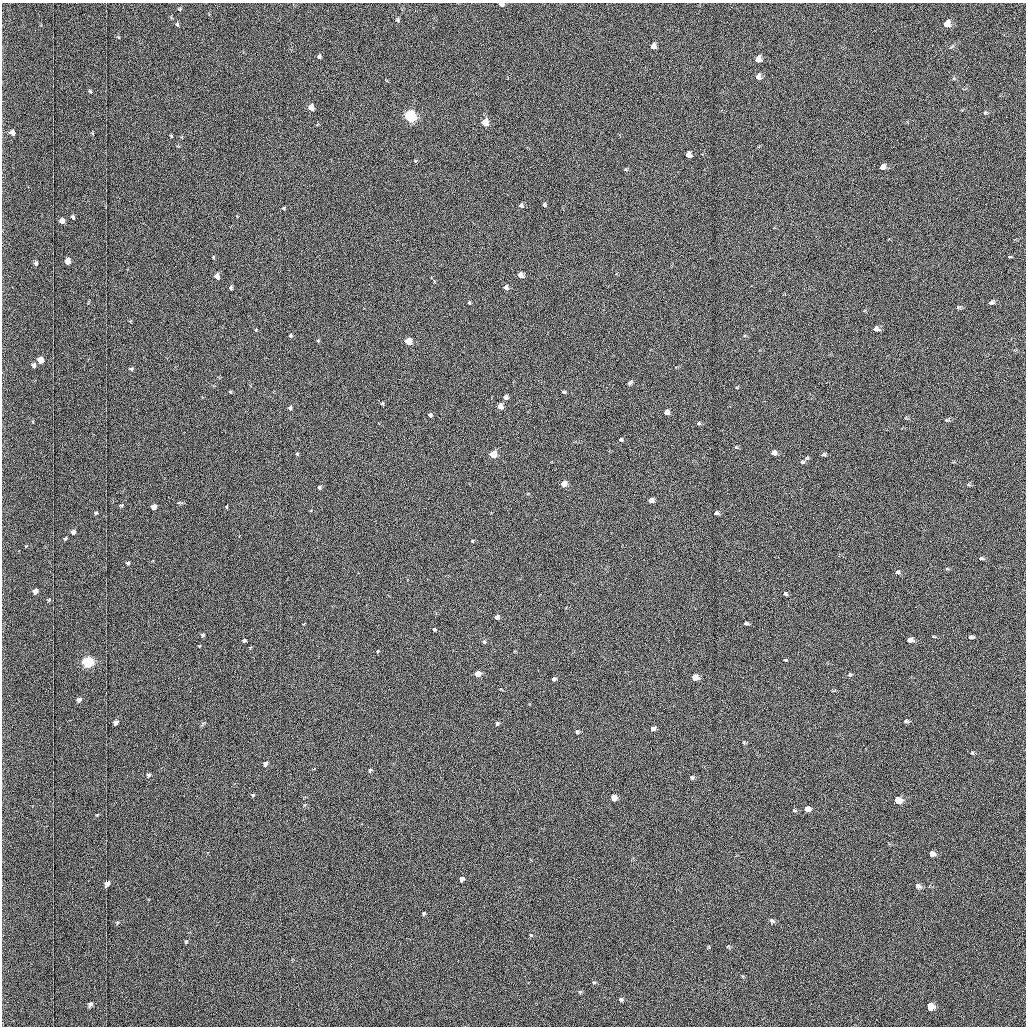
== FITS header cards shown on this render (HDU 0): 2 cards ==
NAXIS1  =                 1024 /fastest changing axis
NAXIS2  =                 1024 /next to fastest changing axis

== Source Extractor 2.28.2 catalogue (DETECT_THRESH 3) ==
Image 1024 x 1024 px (HDU 0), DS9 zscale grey, 1 PNG px = 1 image px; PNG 1028 x 1028 px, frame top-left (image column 1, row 1024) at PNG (2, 3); no overlay
Background 1030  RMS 5.2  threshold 15.5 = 3 sigma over >= 5 px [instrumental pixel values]
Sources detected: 127; all 127 listed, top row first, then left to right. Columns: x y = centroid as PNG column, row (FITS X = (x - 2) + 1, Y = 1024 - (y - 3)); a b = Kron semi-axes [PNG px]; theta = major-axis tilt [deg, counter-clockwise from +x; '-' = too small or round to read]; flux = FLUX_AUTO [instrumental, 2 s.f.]
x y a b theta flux
501 4 4 3 - 1200
180 9 5 3 - 300
397 20 5 4 - 580
177 24 5 4 - 470
946 24 8 6 43 2600
118 37 5 3 - 290
653 46 6 5 - 1800
319 56 4 3 - 600
758 59 6 5 - 2700
758 77 7 6 - 1400
90 91 6 4 -45 440
311 108 6 4 -85 3500
985 112 5 4 - 380
411 116 6 5 - 73000
485 123 6 5 - 6900
12 132 8 7 - 1800
171 136 3 2 - 270
688 154 5 4 - 2000
415 161 5 4 - 330
882 167 6 5 - 1800
521 205 6 5 - 780
544 205 4 4 - 480
284 208 5 3 - 310
73 217 4 3 - 600
62 221 5 4 - 1600
1008 257 3 3 - 6200
68 261 5 4 - 3100
36 263 4 3 - 630
520 275 5 4 - 3600
217 276 5 4 - 2800
506 287 5 5 - 1200
231 288 4 3 - 660
991 302 8 5 20 840
469 303 5 4 - 410
876 329 6 5 - 1900
256 330 4 3 - 290
290 335 4 4 - 430
318 341 5 3 - 260
408 341 5 4 - 9700
41 360 5 5 - 4300
34 365 4 4 - 1100
131 369 5 3 - 520
630 382 6 4 28 630
230 392 4 3 - 290
563 392 5 4 - 410
505 397 4 4 - 1800
382 403 4 4 - 450
500 406 5 4 - 4100
290 408 5 4 - 650
666 412 4 4 - 2800
430 415 4 4 - 1000
947 420 6 5 - 480
698 423 6 5 - 550
620 440 5 4 - 670
736 447 5 5 - 410
773 453 5 5 - 2500
297 454 5 4 - 380
493 454 5 4 - 12000
823 454 5 3 - 630
807 458 6 3 17 420
802 462 6 5 - 630
563 484 4 4 - 4300
968 485 6 4 19 440
319 487 4 4 - 570
651 500 5 4 - 3000
121 505 5 4 - 410
154 507 5 4 - 2900
226 507 3 3 - 330
96 513 4 4 - 430
716 513 5 4 - 1200
73 532 5 4 - 1400
65 539 4 3 - 500
472 541 3 3 - 290
981 558 7 4 -13 560
128 563 5 5 - 620
947 569 6 3 -18 320
898 572 6 5 - 720
36 591 5 4 - 2100
785 594 5 4 - 610
49 600 5 4 - 370
497 617 4 4 - 1700
746 623 4 4 - 900
434 629 4 4 - 480
202 635 5 4 - 640
934 637 5 3 - 280
971 637 5 3 - 780
244 640 4 3 - 700
909 640 5 4 - 2700
484 641 5 5 - 660
378 651 4 3 - 260
784 660 3 3 - 2500
88 661 6 5 - 66000
477 674 4 4 - 5700
850 675 6 4 6 490
695 677 5 5 - 6600
554 679 4 4 - 880
79 699 5 4 - 1400
906 721 6 4 -15 560
116 722 5 4 - 1600
497 723 5 4 - 730
652 728 5 5 - 1600
577 731 5 4 - 640
972 753 5 4 - 400
265 763 5 4 - 1500
370 770 5 4 - 520
149 775 6 5 - 780
692 777 5 5 - 610
253 795 4 3 - 440
614 797 5 4 - 5500
897 800 6 5 - 7700
807 809 5 4 - 3200
794 810 5 3 - 320
97 815 5 3 - 340
932 853 5 4 - 2000
462 879 4 4 - 1400
107 883 6 4 51 2300
918 886 7 5 -36 1100
424 913 4 4 - 470
772 921 6 5 - 690
118 922 6 5 - 470
531 935 4 4 - 370
186 941 6 4 66 470
594 982 5 3 - 320
580 992 6 4 -1 370
621 999 5 4 - 530
90 1004 6 4 58 1100
930 1006 6 5 - 6600
At the frame edge (FLAGS 8, measured only in part): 1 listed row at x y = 501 4

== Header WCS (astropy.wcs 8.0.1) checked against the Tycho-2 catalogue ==
Header WCS as astropy/WCSLIB reads it (applying the file's SIP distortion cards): RA---TAN-SIP/DEC--TAN-SIP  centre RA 20:12:46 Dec +27:28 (303.19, +27.47 deg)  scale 1.67 arcsec/px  FOV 28.5' x 28.5'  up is -179 deg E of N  parity flipped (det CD > 0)
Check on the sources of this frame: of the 60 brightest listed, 36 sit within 2.5 arcsec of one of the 40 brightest Tycho-2 stars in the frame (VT <= 12.87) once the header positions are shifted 0.29 arcsec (0.28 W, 0.08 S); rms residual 1.02 arcsec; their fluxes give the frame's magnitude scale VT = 20.30 - 2.5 log10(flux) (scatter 0.15 mag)
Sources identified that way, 36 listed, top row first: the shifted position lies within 2.5 arcsec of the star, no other Tycho-2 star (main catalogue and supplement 1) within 5.0 arcsec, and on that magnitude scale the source's flux lands within +1.5 / -3 mag of the star's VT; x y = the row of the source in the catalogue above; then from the Tycho-2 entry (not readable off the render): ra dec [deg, ICRS J2000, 3 dp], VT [Tycho-2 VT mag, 2 dp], TYC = Tycho-2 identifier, HIP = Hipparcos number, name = IAU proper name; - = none
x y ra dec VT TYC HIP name
501 4 303.196 +27.232 12.51 2162-316-1 - -
653 46 303.117 +27.253 12.43 2162-534-1 - -
758 59 303.063 +27.260 11.77 2162-168-1 - -
758 77 303.063 +27.268 12.37 2162-104-1 - -
411 116 303.244 +27.284 7.77 2162-911-1 99617 -
485 123 303.205 +27.288 10.96 2162-574-1 - -
688 154 303.100 +27.304 12.04 2162-191-1 - -
882 167 302.998 +27.310 11.87 2162-1141-1 - -
520 275 303.188 +27.359 11.28 2162-438-1 - -
217 276 303.346 +27.357 11.18 2162-815-1 - -
876 329 303.003 +27.385 11.68 2162-28-1 - -
408 341 303.247 +27.389 10.36 2162-304-1 - -
41 360 303.439 +27.395 11.22 2162-22-1 - -
505 397 303.197 +27.415 12.31 2162-926-1 - -
500 406 303.199 +27.420 11.61 2162-663-1 - -
666 412 303.113 +27.423 11.81 2162-915-1 - -
773 453 303.057 +27.443 11.74 2162-224-1 - -
493 454 303.203 +27.442 10.51 2162-192-1 - -
563 484 303.167 +27.456 11.12 2162-238-1 - -
651 500 303.121 +27.464 11.89 2162-846-1 - -
154 507 303.381 +27.464 11.81 2162-182-1 - -
36 591 303.444 +27.502 11.86 2162-14-1 - -
497 617 303.203 +27.517 12.32 2162-421-1 - -
971 637 302.955 +27.529 12.36 2162-118-1 - -
909 640 302.987 +27.530 11.87 2162-1209-1 - -
88 661 303.416 +27.535 8.19 2162-1449-1 99677 -
477 674 303.213 +27.543 10.91 2162-390-1 - -
695 677 303.099 +27.546 10.75 2162-1213-1 - -
652 728 303.122 +27.570 12.73 2162-145-1 - -
614 797 303.143 +27.602 11.15 2162-647-1 - -
897 800 302.994 +27.604 10.48 2162-302-1 - -
807 809 303.041 +27.608 11.35 2162-1393-1 - -
932 853 302.977 +27.629 11.59 2162-1475-1 - -
107 883 303.408 +27.638 11.76 2162-1329-1 - -
918 886 302.984 +27.645 12.87 2162-1559-1 - -
930 1006 302.978 +27.700 10.97 2162-1463-1 - -